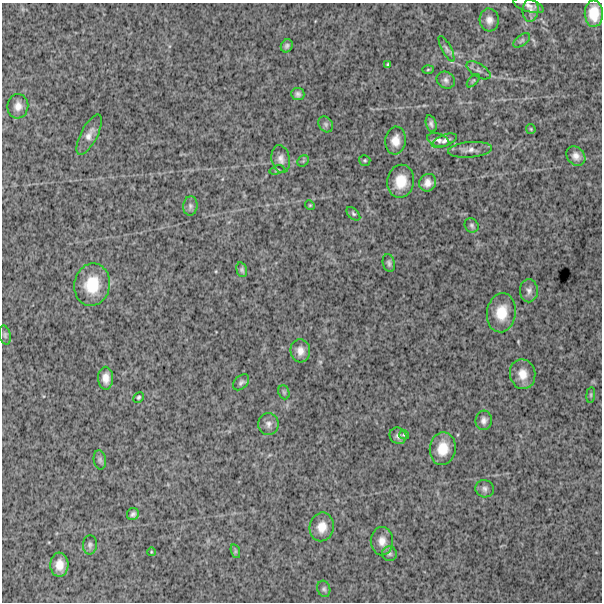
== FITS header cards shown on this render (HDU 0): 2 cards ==
NAXIS1  =                  600
NAXIS2  =                  600

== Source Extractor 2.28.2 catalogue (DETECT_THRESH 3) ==
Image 600 x 600 px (HDU 0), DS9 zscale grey, 1 PNG px = 1 image px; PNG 604 x 604 px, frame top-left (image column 1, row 600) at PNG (2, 3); each listed source drawn as its Kron ellipse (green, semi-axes under 4 px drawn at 4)
Background 1560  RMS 240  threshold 717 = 3 sigma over >= 5 px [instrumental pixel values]
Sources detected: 62; all 62 listed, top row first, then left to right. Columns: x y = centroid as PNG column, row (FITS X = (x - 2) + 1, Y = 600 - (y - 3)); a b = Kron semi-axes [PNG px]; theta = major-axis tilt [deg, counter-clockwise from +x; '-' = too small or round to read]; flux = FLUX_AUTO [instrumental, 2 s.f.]
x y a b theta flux
529 5 16 6 -18 77000
530 10 12 8 84 85000
594 14 13 9 -89 240000
489 20 11 9 -85 100000
522 40 10 5 37 38000
287 46 7 5 59 39000
447 49 14 4 -62 52000
388 64 3 3 - 16000
428 70 5 3 - 16000
478 70 13 6 -31 54000
446 80 9 8 - 58000
473 81 8 4 48 21000
298 94 6 6 - 47000
18 106 12 10 83 130000
326 124 8 6 -54 44000
431 124 8 5 -73 48000
531 129 5 4 - 18000
89 135 22 8 62 120000
438 140 11 6 -17 68000
396 141 14 10 86 170000
444 141 13 5 21 62000
470 150 22 7 5 110000
576 156 10 8 -48 100000
281 159 14 9 -79 97000
365 160 6 5 - 23000
303 161 6 5 - 21000
277 170 7 4 18 22000
401 181 17 13 78 330000
428 183 9 8 - 110000
310 205 5 4 - 18000
190 206 9 7 84 50000
353 214 8 5 -45 32000
472 225 7 6 - 36000
389 263 9 6 -77 43000
242 270 7 5 -74 32000
92 285 21 17 80 500000
529 291 11 9 89 74000
501 313 20 14 82 350000
5 335 10 5 -76 39000
300 351 11 10 - 120000
523 374 15 12 -79 200000
106 378 11 7 -89 130000
241 382 9 6 43 45000
284 392 7 5 -69 29000
591 395 8 4 82 25000
139 397 5 5 - 25000
484 420 10 8 84 72000
268 424 11 10 - 81000
404 435 5 4 - 25000
398 436 9 8 - 58000
443 449 16 13 81 300000
100 460 10 6 -80 44000
485 489 9 8 - 60000
133 514 6 5 - 45000
322 527 14 12 78 200000
382 541 14 11 90 140000
90 545 9 7 84 45000
235 551 7 4 -72 29000
151 552 4 2 - 12000
389 554 7 7 - 42000
59 565 12 9 87 180000
324 589 8 6 -72 40000